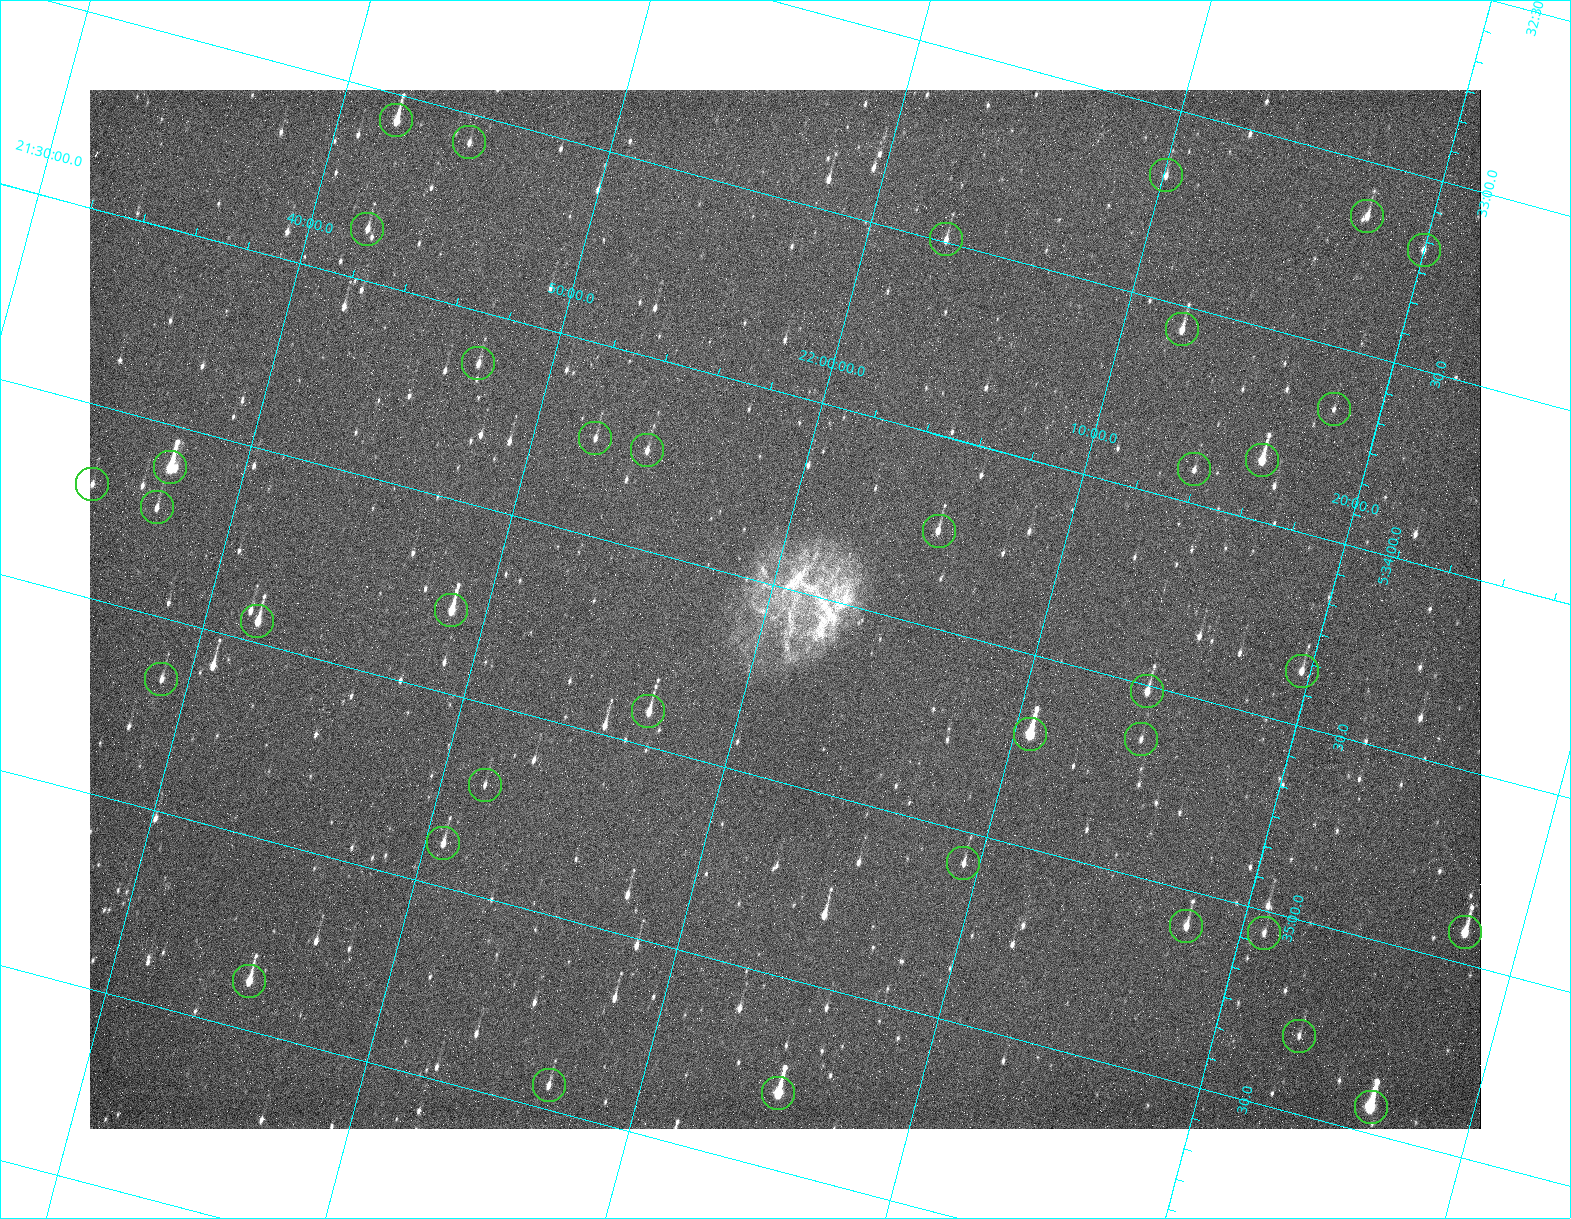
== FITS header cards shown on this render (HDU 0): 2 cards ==
NAXIS1  =                 1391 / length of data axis 1
NAXIS2  =                 1039 / length of data axis 2

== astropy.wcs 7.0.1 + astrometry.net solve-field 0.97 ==
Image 1391 x 1039 px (HDU 0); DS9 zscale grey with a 90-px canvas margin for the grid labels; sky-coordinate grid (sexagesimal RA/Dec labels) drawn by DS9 from the SOLVED WCS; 37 Tycho-2 reference stars matched to detected sources circled (green)
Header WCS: RA---TAN/DEC--TAN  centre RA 05:34:33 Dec +22:01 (83.64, +22.01 deg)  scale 2.22 arcsec/px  FOV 51.4' x 38.4'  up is -105 deg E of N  parity flipped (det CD > 0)
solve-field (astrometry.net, Tycho-2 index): VERIFIED the header's WCS against the Tycho-2 star catalogue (verified at 3 index scales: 9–36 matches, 0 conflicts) and refined it, rather than solving blind
Solved WCS: RA---TAN-SIP/DEC--TAN-SIP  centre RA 05:34:33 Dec +22:01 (83.64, +22.01 deg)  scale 2.22 arcsec/px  FOV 51.4' x 38.4'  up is -105 deg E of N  parity flipped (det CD > 0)
The solver's refit moves the header's centre by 1.5 arcsec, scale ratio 0.9998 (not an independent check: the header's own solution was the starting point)
Tycho-2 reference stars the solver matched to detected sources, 37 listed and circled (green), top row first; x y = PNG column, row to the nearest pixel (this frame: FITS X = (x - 90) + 1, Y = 1039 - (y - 90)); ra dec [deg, ICRS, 3 dp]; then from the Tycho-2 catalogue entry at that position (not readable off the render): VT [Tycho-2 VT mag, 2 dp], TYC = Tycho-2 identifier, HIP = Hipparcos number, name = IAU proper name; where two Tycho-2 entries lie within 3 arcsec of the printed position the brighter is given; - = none
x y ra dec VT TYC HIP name
396 120 83.392 +21.701 10.55 1309-1113-1 - -
469 142 83.393 +21.748 11.56 1309-1460-1 - -
1166 175 83.294 +22.168 11.75 1309-1602-1 - -
1367 216 83.285 +22.294 10.75 1309-1606-1 - -
367 229 83.466 +21.702 11.40 1309-1115-1 - -
946 239 83.373 +22.047 11.28 1309-1489-1 - -
1424 250 83.297 +22.333 11.51 1309-1733-1 - -
1182 329 83.390 +22.202 11.53 1309-1569-1 - -
478 363 83.533 +21.789 11.47 1309-1465-1 - -
1334 409 83.415 +22.305 12.21 1309-1544-1 - -
595 438 83.561 +21.870 11.62 1309-1353-1 - -
647 450 83.560 +21.903 11.54 1309-1434-1 - -
1262 460 83.460 +22.271 10.44 1309-1652-1 - -
170 467 83.652 +21.622 8.83 1309-1314-1 26159 -
1194 469 83.478 +22.232 11.48 1309-1599-1 - -
92 484 83.676 +21.578 11.79 1309-1224-1 - -
157 507 83.680 +21.620 11.46 1309-1316-1 - -
939 531 83.562 +22.090 11.70 1309-1640-1 - -
451 610 83.696 +21.812 10.49 1309-1407-1 - -
257 621 83.736 +21.699 11.29 1309-1120-1 - -
1302 671 83.589 +22.328 11.65 1309-1670-1 - -
161 679 83.790 +21.651 11.45 1309-1267-1 - -
1147 691 83.629 +22.239 11.26 1309-1624-1 - -
648 711 83.727 +21.946 10.30 1309-1519-1 - -
1030 734 83.676 +22.176 9.89 1309-1579-1 - -
1141 739 83.661 +22.243 11.51 1309-1632-1 - -
485 785 83.802 +21.860 11.56 1309-1339-1 - -
443 843 83.847 +21.844 11.20 1309-1337-1 - -
963 863 83.771 +22.157 11.30 1309-1609-1 - -
1186 926 83.773 +22.300 11.65 1309-1571-1 - -
1465 932 83.729 +22.467 10.25 1309-1742-1 - -
1264 933 83.764 +22.347 11.44 1309-1788-1 - -
249 981 83.968 +21.750 11.33 1309-1505-1 - -
1299 1036 83.824 +22.384 11.69 1309-1774-1 - -
549 1085 83.984 +21.945 11.46 1309-1518-1 - -
778 1093 83.950 +22.083 9.30 1309-1598-1 - -
1371 1107 83.858 +22.438 8.41 1309-1716-1 26240 -